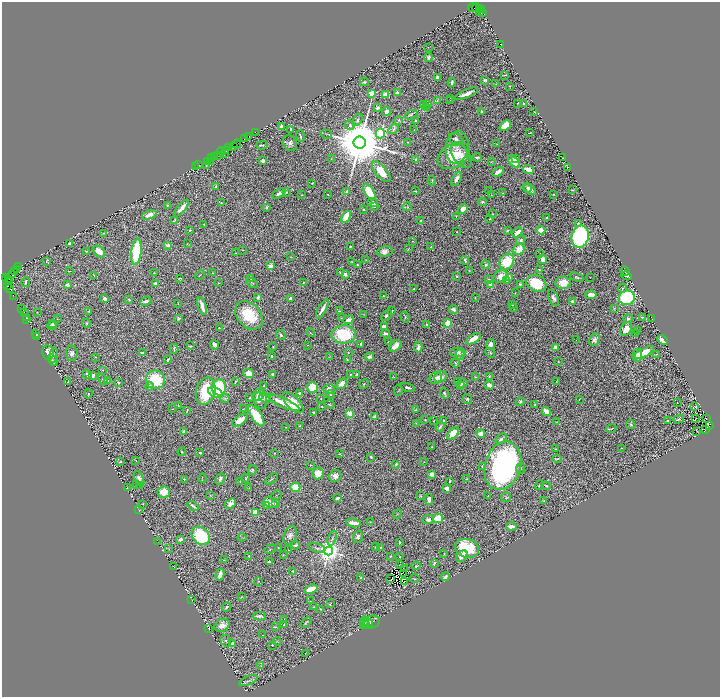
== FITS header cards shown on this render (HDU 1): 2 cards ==
NAXIS1  =                 1436
NAXIS2  =                 1389

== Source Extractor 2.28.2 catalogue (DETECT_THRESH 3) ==
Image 1436 x 1389 px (HDU 1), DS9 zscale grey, zoomed out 1/2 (1 PNG px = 2 x 2 image px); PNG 722 x 699 px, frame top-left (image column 1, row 1389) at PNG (2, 2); each listed source drawn as its Kron ellipse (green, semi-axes under 4 px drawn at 4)
Background 0.803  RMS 0.026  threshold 0.0766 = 3 sigma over >= 5 px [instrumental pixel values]
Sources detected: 643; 71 cannot appear on this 1/2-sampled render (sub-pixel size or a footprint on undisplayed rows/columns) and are neither listed nor drawn; of the other 572, the 500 brightest by FLUX_AUTO listed and drawn (72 fainter detections omitted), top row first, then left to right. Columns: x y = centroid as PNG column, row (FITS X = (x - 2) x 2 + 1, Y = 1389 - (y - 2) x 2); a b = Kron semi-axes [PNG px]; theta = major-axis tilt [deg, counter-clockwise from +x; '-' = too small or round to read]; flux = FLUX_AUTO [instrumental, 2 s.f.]
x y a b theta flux
476 7 4 2 - 240
473 8 5 2 - 77
479 8 4 2 - 430
482 10 2 2 - 240
479 11 2 1 - 530
482 13 3 2 - 280
500 44 3 2 - 2.3
428 47 3 2 - 2.1
428 57 4 4 - 11
505 75 3 2 - 4.3
437 78 3 3 - 18
485 80 3 2 - 8.8
364 82 4 3 - 6.4
452 82 4 3 - 13
495 84 2 2 - 1.8
510 86 2 1 - 2.3
371 93 3 2 - 150
397 93 2 2 - 43
467 94 12 3 22 39
385 95 2 2 - 98
450 98 2 1 - 1.8
437 100 4 2 - 3.7
450 101 3 2 - 3.8
518 103 2 1 - 2.8
423 104 3 3 - 4.4
428 104 3 2 - 2.9
524 104 4 2 - 8.3
377 108 3 2 - 17
426 108 4 2 - 3.1
387 111 4 3 - 25
481 111 4 3 - 9.8
534 112 2 2 - 3
411 115 6 3 26 8.3
357 120 7 4 58 9.7
399 120 4 4 - 7.7
416 120 3 2 - 6.3
350 125 5 4 - 11
281 126 3 3 - 27
505 126 6 4 44 96
291 129 2 2 - 10
394 129 6 3 32 9.6
414 130 3 2 - 2.4
255 132 2 1 - 47
380 133 5 4 - 740
530 133 3 1 - 2.6
326 134 6 2 -18 4.8
249 136 2 1 - 35
300 136 6 2 -72 11
245 139 3 1 - 55
456 139 7 5 -39 17
407 142 2 2 - 3
290 143 8 6 -56 19
360 143 6 6 - 50000
236 144 4 2 - 110
497 144 2 2 - 2.1
262 145 6 3 1 6.1
234 146 2 1 - 150
228 147 2 1 - 46
457 147 16 11 78 52
226 150 3 1 - 170
222 151 4 1 - 220
224 153 4 1 - 230
217 155 3 2 - 310
461 155 14 8 -57 52
214 156 3 2 - 130
454 156 17 11 29 180
212 157 2 1 - 24
477 157 4 2 - 8.1
563 157 3 1 - 1.8
331 159 3 2 - 3
516 159 4 3 - 35
416 160 4 2 - 7.8
207 161 2 1 - 51
211 161 2 1 - 2.3
263 161 3 3 - 22
491 162 4 3 - 3.4
514 162 7 4 -47 80
198 165 3 2 - 81
206 166 3 2 - 2.7
195 167 2 1 - 48
568 167 2 1 - 2
529 169 5 3 - 80
381 172 12 5 -49 91
498 172 6 3 31 28
457 179 8 4 63 26
432 181 5 3 - 7.1
312 183 3 2 - 3.4
216 187 3 2 - 2.4
528 188 4 3 - 11
530 189 7 4 -42 22
572 190 3 1 - 3.8
347 191 2 2 - 18
415 191 3 3 - 3.4
489 191 2 1 - 2.4
286 192 2 2 - 3.3
369 192 9 4 -60 180
279 193 7 3 32 20
503 193 3 3 - 2.9
328 194 2 1 - 3.2
553 194 2 2 - 5.5
302 195 2 1 - 3
491 195 2 2 - 2.1
482 202 4 3 - 9.6
221 203 4 3 - 4.7
373 203 5 4 - 19
167 205 4 2 - 4
375 206 3 2 - 5.5
267 207 3 3 - 7
407 207 5 3 - 6.9
182 208 10 3 50 40
463 209 5 4 - 37
364 210 3 3 - 6.7
492 214 3 2 - 2.6
149 215 7 4 21 30
456 216 2 2 - 2.4
346 217 6 3 60 140
546 218 2 2 - 4.2
490 219 2 2 - 4.3
421 220 2 2 - 6.9
174 221 3 2 - 5.5
578 223 3 3 - 6.2
204 225 3 2 - 2.6
190 230 3 3 - 5.3
507 230 4 2 - 5.7
541 230 4 4 - 80
457 232 2 1 - 2
517 232 6 3 46 60
103 233 3 3 - 4.7
580 237 11 8 76 700
521 240 5 4 - 14
413 241 3 2 - 2.5
70 243 2 2 - 9.1
187 243 4 2 - 2.5
168 245 2 2 - 56
350 246 3 2 - 6.1
431 247 3 2 - 6
408 249 4 2 - 2.7
519 249 6 5 - 84
243 250 2 2 - 1.9
86 251 3 2 - 2.8
99 251 7 5 -43 62
385 251 8 5 9 24
136 252 13 5 83 280
236 253 2 2 - 2.6
540 253 2 1 - 1.9
291 257 2 2 - 2.9
543 259 4 4 - 22
366 260 4 2 - 2
465 260 4 2 - 9.4
46 261 4 3 - 4.4
352 262 3 2 - 2.4
507 262 8 7 - 190
357 265 4 3 - 4.2
486 265 4 4 - 8.7
270 266 2 2 - 87
19 267 4 1 - 110
16 270 3 1 - 64
469 270 4 2 - 3.3
539 270 2 2 - 3
14 271 2 1 - 86
69 271 4 1 - 2.1
625 271 4 2 - 9.4
154 273 2 1 - 2.9
213 273 2 1 - 2.9
341 273 4 3 - 12
345 274 4 3 - 18
13 275 2 1 - 160
94 275 4 2 - 3.4
200 275 5 1 - 2.8
456 276 4 3 - 5.9
500 276 7 6 - 55
627 276 5 2 - 12
509 277 4 3 - 19
577 277 7 3 -20 8.9
590 277 2 1 - 2
6 278 2 1 - 190
180 278 4 2 - 4.6
9 279 3 2 - 2.4
251 279 2 2 - 3.8
488 280 3 3 - 9.9
507 280 4 3 - 8.4
10 281 2 1 - 280
26 282 5 3 - 7.4
303 282 2 2 - 8.5
155 283 2 2 - 44
219 283 2 2 - 2.4
252 283 6 2 -29 5.3
536 283 10 8 -23 240
563 283 8 6 -3 70
491 284 4 3 - 36
520 284 3 2 - 6.2
67 285 4 3 - 18
8 286 2 2 - 260
9 288 3 2 - 140
622 288 4 3 - 5.3
413 289 3 2 - 4.2
515 293 3 2 - 2
591 295 5 4 - 37
13 296 3 2 - 1.9
383 296 2 2 - 4.1
258 297 4 2 - 11
290 298 3 2 - 15
475 298 2 2 - 2.9
553 298 8 5 -70 20
627 298 8 7 - 530
105 299 3 3 - 22
129 299 4 3 - 5.4
146 301 6 3 23 14
572 302 4 3 - 17
178 303 2 1 - 3.2
512 305 3 2 - 3
202 306 9 2 -73 49
513 308 2 2 - 1.9
614 308 2 2 - 2.3
21 309 3 1 - 1.8
322 309 11 2 62 30
453 309 5 3 - 25
89 311 3 3 - 3.5
340 311 2 2 - 3.7
392 311 2 2 - 3.8
37 312 2 2 - 1.8
24 313 3 2 - 2
364 314 3 2 - 2.3
249 315 16 11 -48 180
386 315 6 3 52 14
405 317 5 3 - 6.2
642 317 3 2 - 4.2
26 318 3 2 - 3.3
178 318 3 3 - 11
341 318 3 3 - 3.7
628 318 4 4 - 10
27 319 2 2 - 2.3
57 319 3 2 - 2.5
652 319 3 2 - 1.9
349 320 5 3 - 36
53 323 3 3 - 6
86 323 4 4 - 5.3
448 323 4 4 - 74
427 324 3 3 - 5.8
52 326 5 3 - 12
384 327 3 3 - 45
219 328 2 2 - 4.6
626 329 7 5 59 64
638 330 2 2 - 3
35 333 3 1 - 3.6
310 333 4 2 - 3.2
385 333 4 3 - 13
636 333 3 2 - 2.1
344 334 12 9 1 300
281 335 5 3 - 10
37 336 4 2 - 5.9
473 339 8 4 32 53
595 339 7 5 67 20
576 340 2 1 - 2.1
662 340 6 3 -44 55
388 342 2 2 - 1.9
361 344 4 3 - 6.5
491 344 5 4 - 26
215 345 4 3 - 34
308 345 3 2 - 1.9
190 346 4 3 - 3.8
395 346 7 4 45 39
273 347 2 1 - 2.4
418 347 5 3 - 18
555 347 3 3 - 19
174 349 5 2 - 6.4
348 352 2 2 - 4.6
458 352 8 4 1 21
48 353 7 6 - 51
72 353 7 5 -86 18
142 353 3 3 - 10
490 353 5 3 - 6.5
644 353 11 4 29 110
656 354 4 2 - 3.9
53 355 8 3 77 8.5
460 355 5 4 - 11
637 355 6 4 81 34
272 356 3 3 - 5.2
95 357 3 2 - 3.1
330 357 3 3 - 3.8
369 357 5 3 - 16
168 359 3 2 - 5
53 360 6 2 -59 2.7
347 360 4 3 - 4.3
558 361 3 2 - 2.1
455 363 4 3 - 7.8
102 370 3 2 - 2.1
249 373 5 4 - 44
87 374 5 3 - 10
350 374 3 2 - 4
357 374 3 3 - 6.9
93 375 4 3 - 19
273 375 4 2 - 11
489 376 4 2 - 3.4
394 377 3 1 - 2.5
441 377 6 5 - 45
475 377 3 2 - 4.1
436 378 6 6 - 23
103 379 6 3 -55 6.4
155 380 9 9 - 220
107 381 3 3 - 21
68 382 2 2 - 4.7
118 382 3 3 - 7.1
235 382 3 2 - 4.5
458 382 3 3 - 7.8
556 382 3 3 - 3.1
462 383 5 3 - 13
342 384 6 4 45 30
364 384 5 3 - 5.7
461 385 3 3 - 3.8
489 385 5 3 - 23
149 386 4 4 - 13
264 386 2 2 - 4.1
219 387 8 7 - 300
312 387 5 5 - 150
407 387 7 2 -18 14
329 389 5 5 - 25
398 390 5 1 - 2.5
206 391 14 9 73 220
215 392 7 5 -24 41
88 394 5 2 - 4.4
300 394 2 2 - 23
330 394 4 2 - 3.8
445 394 5 2 - 8.8
258 396 4 4 - 14
265 397 6 5 - 15
250 398 2 1 - 2.7
321 398 2 2 - 3
225 399 4 3 - 7
260 399 10 6 -74 65
467 399 5 4 - 8.7
579 399 2 1 - 2.3
283 402 17 4 -24 97
520 402 4 3 - 5.8
293 403 13 6 -46 100
677 403 2 2 - 2.7
330 404 5 2 - 4.8
535 405 2 2 - 5.9
178 406 4 3 - 4.5
322 406 2 2 - 3.4
695 406 4 2 - 2.3
172 409 2 2 - 2.4
244 409 4 1 - 2.5
416 410 3 3 - 5.9
187 411 4 1 - 4.2
546 411 5 3 - 44
313 413 3 2 - 6
350 413 3 3 - 210
256 416 12 5 -57 150
374 417 2 2 - 43
696 418 2 1 - 2
706 418 3 1 - 2.7
679 419 5 3 - 7.3
240 420 9 4 36 56
425 420 3 2 - 2.5
444 420 2 2 - 4.2
434 421 2 1 - 1.9
668 421 3 2 - 5.4
556 422 4 2 - 2.8
416 423 3 2 - 2.2
631 425 5 3 - 6.8
710 425 3 2 - 1500
299 426 2 2 - 5.4
286 427 3 2 - 2.6
440 427 5 3 - 13
611 429 5 2 - 4
706 430 3 2 - 360
184 431 4 3 - 11
697 431 3 1 - 2.2
453 433 7 4 47 95
481 434 4 3 - 65
501 439 6 3 43 14
432 447 2 2 - 2.9
621 448 2 1 - 2.5
556 449 3 2 - 3.2
182 452 4 3 - 5.5
200 453 2 2 - 11
274 453 2 2 - 2.9
339 454 2 2 - 4.8
371 457 3 2 - 7.2
557 459 4 3 - 5.8
136 460 3 2 - 2.3
120 462 4 3 - 5.1
424 462 2 2 - 2.9
396 464 4 3 - 7.8
311 465 3 2 - 2.1
503 466 25 18 72 1800
483 467 4 3 - 7.9
521 468 5 4 - 7.1
252 470 5 4 - 10
318 474 6 5 - 69
432 474 4 3 - 26
335 476 6 5 - 26
202 478 4 1 - 2
246 478 4 2 - 4.9
139 479 8 4 -66 25
184 479 3 2 - 3.6
220 479 6 3 63 16
271 479 7 3 36 7.6
467 479 2 2 - 3.2
450 481 2 2 - 7.2
240 482 3 2 - 3.1
136 484 4 3 - 5.8
140 485 3 2 - 2.7
539 485 5 2 - 6.6
546 486 5 3 - 6.2
295 487 5 4 - 90
127 488 3 3 - 2.9
249 488 3 1 - 1.9
447 488 3 3 - 38
164 492 6 6 - 88
210 495 3 2 - 3.3
276 495 6 2 33 4.7
421 496 4 3 - 5
488 496 3 1 - 3.5
506 497 5 4 - 6.2
337 498 4 2 - 12
429 500 5 3 - 32
544 501 3 2 - 3.1
230 503 6 4 34 33
270 503 7 5 -24 43
275 503 3 3 - 4
143 504 2 2 - 3.3
266 505 4 3 - 29
193 506 6 2 -36 11
139 510 3 2 - 1.8
255 513 4 3 - 56
397 514 4 2 - 3.8
438 519 5 4 - 130
428 520 6 4 6 15
370 522 2 2 - 1.9
353 523 7 3 -7 45
511 527 5 3 - 32
290 535 10 6 69 21
201 536 10 8 -47 300
242 537 4 2 - 3.2
358 537 6 4 71 14
332 538 8 2 69 7.1
180 539 3 2 - 21
158 542 3 1 - 1.8
400 542 2 1 - 2.7
296 545 4 3 - 10
278 547 2 1 - 1.9
375 547 3 2 - 2.7
381 547 3 2 - 3.3
317 548 9 3 -15 8.8
467 548 12 9 -14 280
169 549 4 2 - 2.9
270 549 6 2 32 2.9
288 550 3 2 - 2.7
329 551 4 4 - 6200
444 554 4 2 - 3.6
283 555 3 2 - 2.8
249 556 4 2 - 3.2
390 556 2 2 - 4.7
462 556 7 4 45 31
400 557 2 2 - 3.5
224 560 2 2 - 4
269 562 3 2 - 16
434 563 4 2 - 8.6
400 564 4 1 - 2.3
173 566 2 1 - 2.1
416 566 4 3 - 9.5
404 569 2 2 - 6.6
293 571 2 2 - 4.5
404 573 2 1 - 3.3
220 574 6 3 75 35
361 577 2 2 - 3.6
445 577 4 3 - 13
391 578 2 1 - 2
414 579 5 2 - 4.4
258 581 3 2 - 3.3
405 581 2 1 - 3.1
311 589 7 4 21 82
241 597 3 3 - 3.8
192 599 2 1 - 1.8
310 601 2 2 - 1.9
330 604 4 3 - 4.4
227 607 5 3 - 6.1
314 607 2 2 - 3.9
321 609 2 2 - 3.3
259 616 6 2 -1 15
284 620 2 2 - 3.6
364 621 5 3 - 5.8
306 622 6 2 42 4.8
371 622 9 6 19 18
368 623 4 3 - 6.9
222 625 8 6 34 35
284 625 2 2 - 3.6
365 625 5 3 - 4.3
275 627 4 2 - 5.3
209 628 3 1 - 2.3
263 635 2 1 - 2
226 641 6 5 - 7.9
277 642 4 3 - 4.4
232 644 4 3 - 40
272 645 2 2 - 3.3
305 654 4 1 - 1.9
261 666 4 3 - 3.2
248 681 10 3 23 11
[72 fainter detections neither listed nor drawn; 71 sub-pixel or undisplayed-footprint detections neither listed nor drawn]